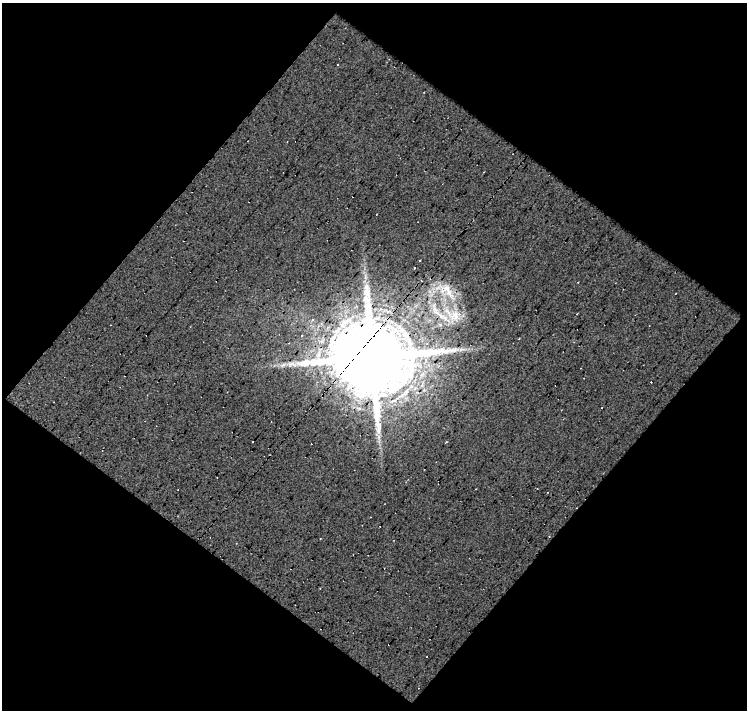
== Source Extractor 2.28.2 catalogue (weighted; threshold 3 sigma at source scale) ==
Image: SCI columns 1-745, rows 21-728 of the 745 x 749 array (HDU 1 of 3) = the unmasked area's bounding box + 8 px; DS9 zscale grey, full resolution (1 PNG px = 1 image px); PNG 749 x 712 px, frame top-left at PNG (2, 3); no overlay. Shown black and unused: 51% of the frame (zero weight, under 22 of 44 exposures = <1% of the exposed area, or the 3 px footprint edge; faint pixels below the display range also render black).
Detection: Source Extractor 2.28.2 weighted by HDU 2 'WHT'. Background -0.112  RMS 0.24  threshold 0.97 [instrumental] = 3 sigma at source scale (4.09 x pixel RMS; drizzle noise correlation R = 1.36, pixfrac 0.8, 0.0396/0.0396 arcsec/px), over >= 5 px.
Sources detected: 12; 5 cosmic-ray / hot-pixel residue — not listed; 2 inside a brighter listed object's ellipse — not listed separately; the other 5 listed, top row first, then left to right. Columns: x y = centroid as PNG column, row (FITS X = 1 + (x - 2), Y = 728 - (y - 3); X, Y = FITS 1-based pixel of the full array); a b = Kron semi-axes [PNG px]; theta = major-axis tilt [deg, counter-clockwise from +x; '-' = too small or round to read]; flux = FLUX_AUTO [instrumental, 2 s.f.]
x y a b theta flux
439 313 63 28 -34 2000
302 335 4 4 - 22
519 339 3 2 - 15
372 357 22 19 -4 330000
379 437 9 4 -82 77
Overlapping masked pixels (flux is a lower limit): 2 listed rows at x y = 439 313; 372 357